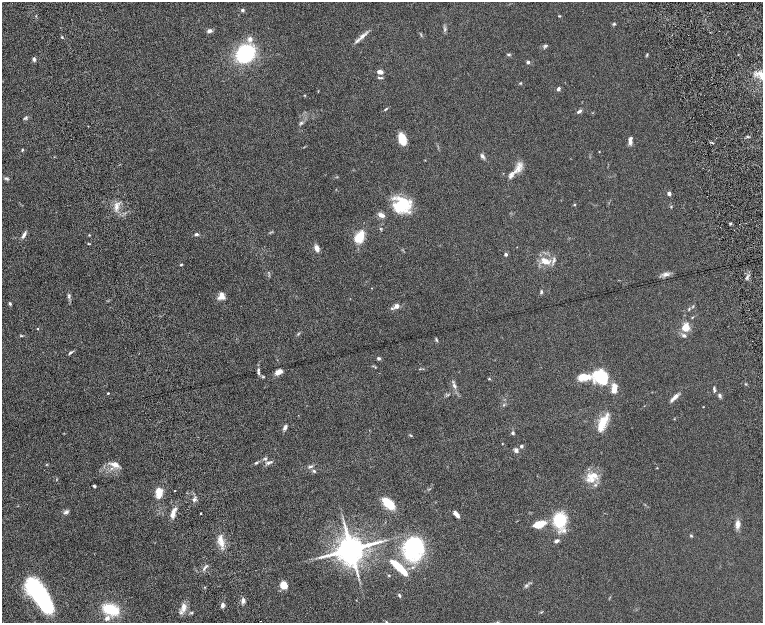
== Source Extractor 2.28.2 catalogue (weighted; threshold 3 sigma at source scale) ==
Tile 7 of 4 x 4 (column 3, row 2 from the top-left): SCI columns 3099-4620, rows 2800-4041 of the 6199 x 5478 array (HDU 1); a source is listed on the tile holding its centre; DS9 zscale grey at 2 x 2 block average (1 PNG px = mean of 2 x 2 image px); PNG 765 x 625 px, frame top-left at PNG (2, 2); no overlay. Shown black and unused: <1% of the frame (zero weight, under 8 of 16 exposures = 4% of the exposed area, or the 3 px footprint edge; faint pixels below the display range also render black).
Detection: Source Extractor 2.28.2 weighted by HDU 2 'WHT'; one run over the whole footprint, this tile lists its part. Background 0.0564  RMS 0.004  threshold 0.0164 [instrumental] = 3 sigma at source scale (4.09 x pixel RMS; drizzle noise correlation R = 1.36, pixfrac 0.8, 0.05/0.05 arcsec/px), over >= 5 px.
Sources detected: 129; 1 inside a brighter object's white glare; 1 cosmic-ray / hot-pixel residue — not listed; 8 inside a brighter listed object's ellipse — not listed separately; the other 119 listed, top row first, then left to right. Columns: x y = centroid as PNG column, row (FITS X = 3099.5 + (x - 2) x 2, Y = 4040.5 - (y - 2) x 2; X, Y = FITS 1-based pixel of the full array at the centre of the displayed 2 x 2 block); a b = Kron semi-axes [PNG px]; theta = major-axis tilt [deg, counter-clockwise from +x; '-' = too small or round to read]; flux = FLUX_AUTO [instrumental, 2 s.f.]
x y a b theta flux
242 10 4 4 - 1.1
559 16 4 3 - 0.61
614 24 4 3 - 0.86
445 30 3 3 - 0.77
209 31 6 4 4 2.1
672 35 2 2 - 0.28
363 36 6 5 - 2.3
62 37 3 2 - 0.6
250 39 5 4 - 3.3
357 41 9 3 44 2.1
545 46 5 4 - 1.2
245 53 11 10 - 86
508 54 4 3 - 0.97
647 54 3 2 - 0.58
34 59 5 3 - 1.7
528 62 3 3 - 2.1
380 72 4 3 - 5.3
762 76 16 5 -56 7.1
381 78 5 3 - 0.99
520 83 3 3 - 0.67
558 89 4 3 - 1.6
386 109 5 2 - 0.75
579 112 6 3 30 1.8
301 123 4 3 - 0.94
402 139 8 5 -72 18
630 140 9 4 84 2.8
22 150 3 2 - 0.63
599 152 2 2 - 0.36
482 156 6 4 -60 2
518 168 11 6 -86 5.2
511 175 8 6 76 2.8
6 178 6 4 -21 1.3
669 193 2 2 - 4.8
402 205 19 17 27 28
574 205 3 2 - 0.5
117 207 8 5 85 3.6
671 207 3 2 - 0.54
381 215 7 4 -22 3.6
730 224 3 3 - 1
196 234 4 3 - 1.6
24 235 11 3 60 2.3
89 235 3 2 - 0.42
360 237 10 6 59 17
88 243 4 2 - 0.55
317 248 6 4 -67 4.9
506 254 2 2 - 2.2
545 261 13 7 -28 7.5
181 265 4 2 - 0.7
666 274 6 4 44 2.3
372 288 2 2 - 0.26
541 292 5 3 - 1
69 295 4 3 - 1
221 297 10 5 9 3.5
10 304 4 3 - 1.1
396 306 7 6 - 3.1
689 309 4 2 - 0.6
685 328 3 3 - 45
37 329 2 2 - 0.42
21 336 5 3 - 0.72
684 336 5 4 - 1.5
436 340 4 3 - 0.83
70 353 6 3 28 1.2
379 358 4 4 - 1.3
279 372 6 4 28 6.7
258 373 6 3 -70 1.6
263 377 3 3 - 0.67
584 377 13 6 2 17
601 378 15 11 -43 45
489 379 3 3 - 0.58
454 386 8 4 -55 2.1
614 388 11 5 84 6.3
714 388 5 3 - 1.3
108 393 2 2 - 0.71
720 395 5 4 - 1.4
675 397 12 4 46 3.7
703 407 2 2 - 0.31
602 423 18 6 65 15
285 427 6 3 62 2.4
513 433 4 3 - 1.1
410 435 5 2 - 0.67
521 446 3 3 - 1.4
516 450 6 4 -71 2.1
265 459 5 4 - 1.3
256 463 4 3 - 0.94
268 463 5 4 - 1.8
115 464 8 5 -20 5.8
311 466 6 2 7 0.94
657 468 3 2 - 0.39
314 471 4 3 - 0.97
593 476 18 8 15 7.7
595 485 3 3 - 0.83
94 486 3 2 - 1.1
159 492 10 6 89 9.7
194 500 5 3 - 1.6
388 503 13 7 -45 17
66 512 6 5 - 1.8
173 513 12 4 73 6
201 513 2 2 - 0.61
456 514 7 3 -49 4.4
560 520 13 11 90 27
539 524 10 5 16 15
737 524 11 5 87 4.1
691 536 4 3 - 0.72
221 541 16 5 -76 6.4
557 541 6 3 26 1.9
413 548 19 16 76 66
351 549 7 6 - 1800
320 557 3 2 - 0.6
399 567 20 5 -43 17
389 575 2 2 - 0.47
284 585 8 6 -52 7.9
400 595 5 3 - 0.86
41 596 33 12 -55 110
243 601 6 4 87 2.4
223 605 4 3 - 2.8
184 607 12 5 89 4.5
110 609 13 7 -20 32
107 618 8 6 34 3.3
386 622 4 3 - 0.62
Isophote crosses this tile's border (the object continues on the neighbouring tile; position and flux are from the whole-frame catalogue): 2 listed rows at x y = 762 76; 386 622
Diffuse or blended objects may show on this block-average render without a row.